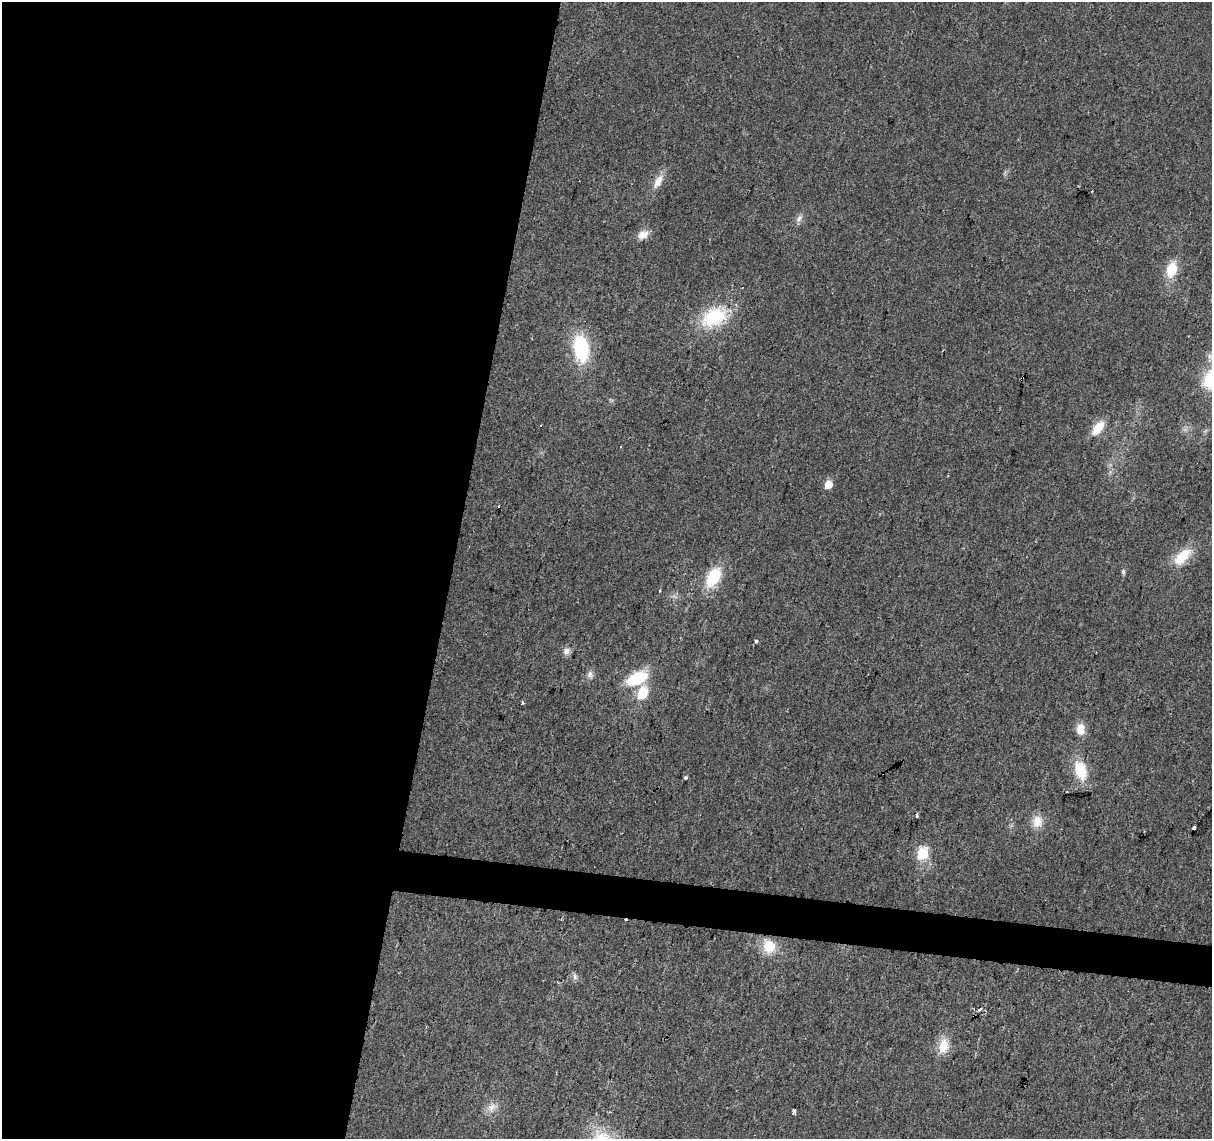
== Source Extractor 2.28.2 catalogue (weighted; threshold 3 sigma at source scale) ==
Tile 5 of 4 x 4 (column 1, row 2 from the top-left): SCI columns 1-1210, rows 2500-3636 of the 4847 x 5057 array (HDU 1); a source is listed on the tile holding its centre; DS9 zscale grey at full resolution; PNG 1214 x 1141 px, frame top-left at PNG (2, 2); no overlay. Shown black and unused: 40% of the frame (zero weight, under 2 of 3 exposures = <1% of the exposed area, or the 3 px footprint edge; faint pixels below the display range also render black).
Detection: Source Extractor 2.28.2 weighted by HDU 2 'WHT'; one run over the whole footprint, this tile lists its part. Background 0.0273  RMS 0.0063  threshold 0.0285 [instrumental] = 3 sigma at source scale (4.5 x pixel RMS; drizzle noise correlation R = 1.50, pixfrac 1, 0.0396/0.0396 arcsec/px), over >= 5 px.
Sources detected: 34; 2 cosmic-ray / hot-pixel residue — not listed; the other 32 listed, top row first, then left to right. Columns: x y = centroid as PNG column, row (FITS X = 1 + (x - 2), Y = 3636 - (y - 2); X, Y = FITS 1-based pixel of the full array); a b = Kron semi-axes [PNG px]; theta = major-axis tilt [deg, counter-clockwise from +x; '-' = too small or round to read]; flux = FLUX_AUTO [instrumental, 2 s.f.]
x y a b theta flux
658 181 19 9 61 6.4
799 218 12 6 51 2.7
643 235 15 10 25 5
1171 269 19 12 73 14
714 317 36 23 26 34
581 348 32 16 -82 38
540 425 3 3 - 1.7
1098 428 19 10 51 10
620 446 3 2 - 0.85
828 484 6 5 - 9.7
1182 557 28 13 45 15
1123 571 6 5 - 1.3
713 577 22 13 60 23
756 641 3 3 - 1.6
566 651 10 8 59 2.9
590 674 10 7 82 2.5
636 678 26 13 24 24
643 693 14 10 65 15
522 702 4 3 - 1.1
1080 729 14 10 90 6.3
1080 770 23 14 -75 18
686 778 3 3 - 3.4
917 816 4 3 - 1.3
1037 821 17 13 76 7.5
1194 828 4 3 - 6.5
922 853 6 6 - 56
769 946 18 15 -67 13
575 977 9 5 -84 1.8
979 1010 4 3 - 3
944 1046 18 12 79 11
492 1107 15 8 40 4.6
793 1111 4 3 - 8.6